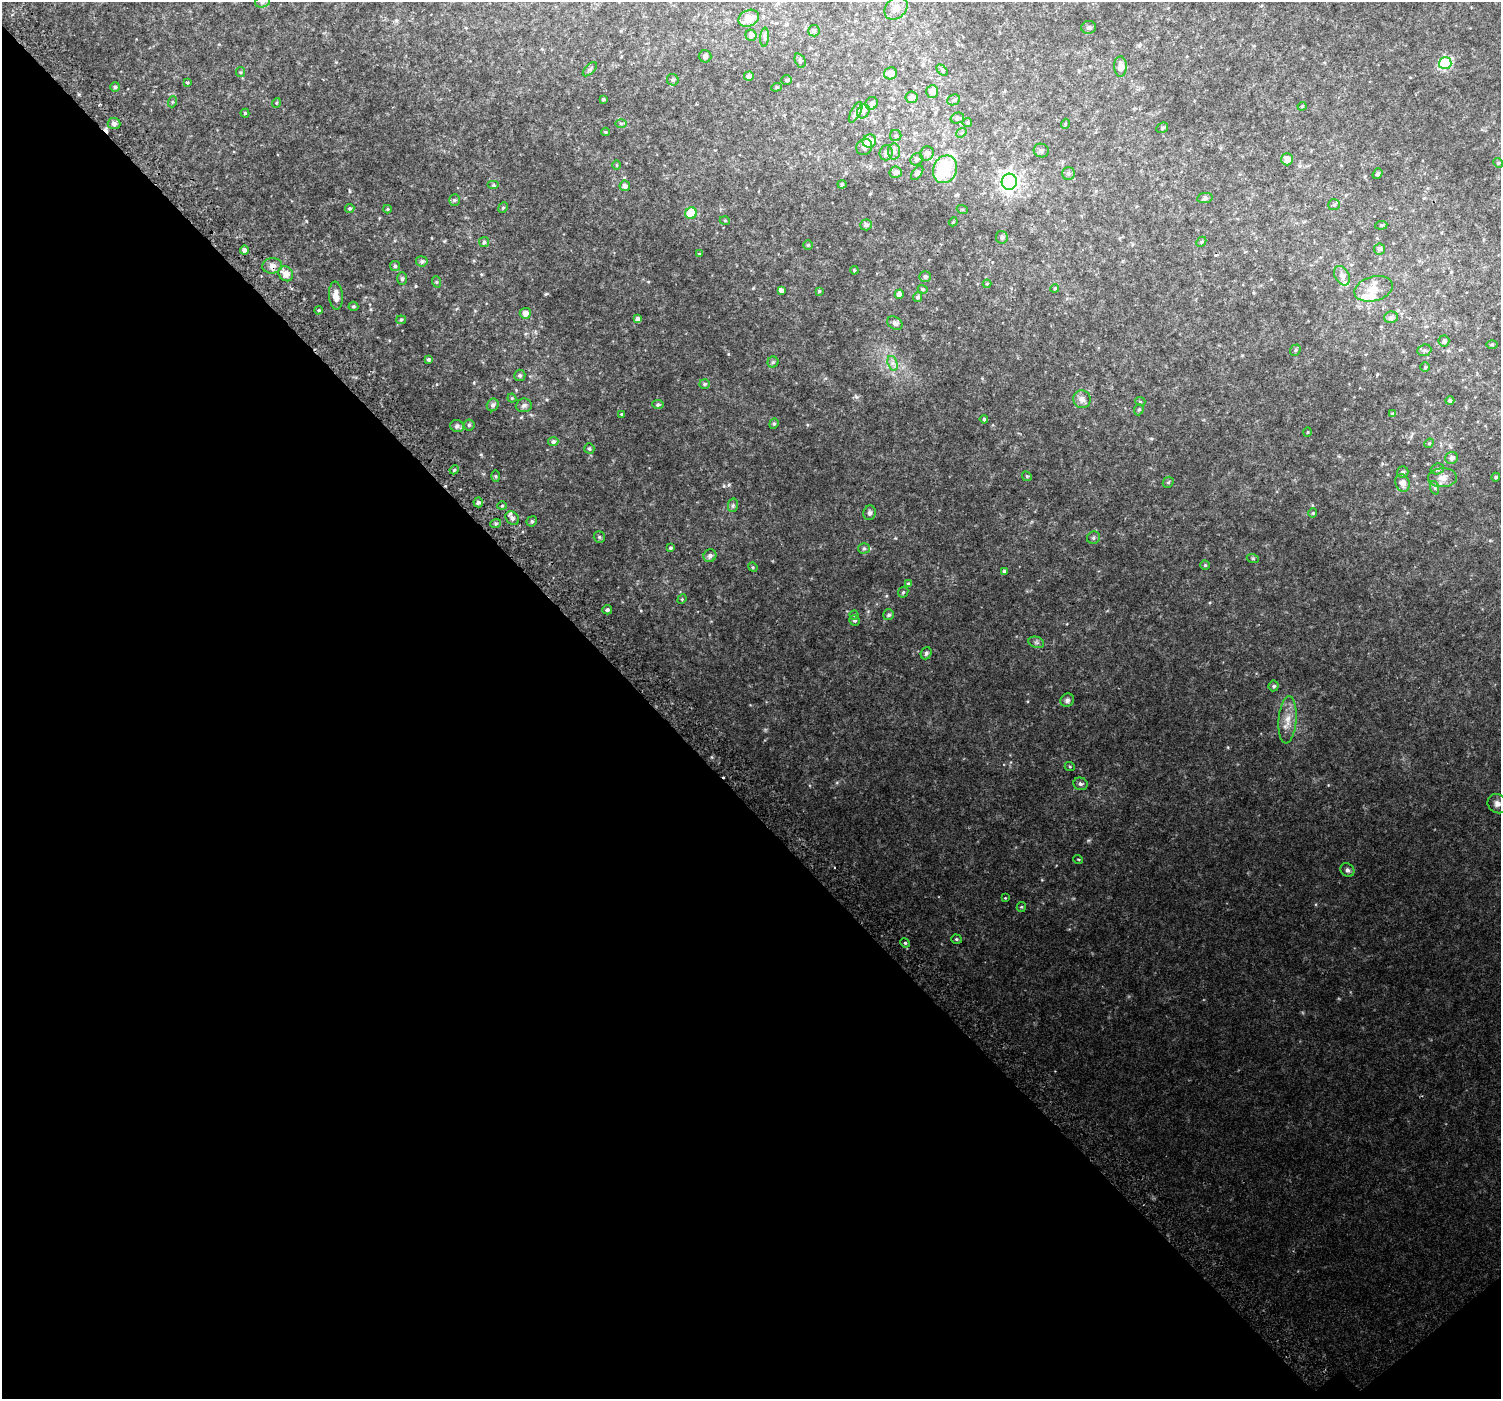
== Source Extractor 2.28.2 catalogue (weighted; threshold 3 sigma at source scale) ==
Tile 14 of 4 x 4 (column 2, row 4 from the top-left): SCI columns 1549-3047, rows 278-1674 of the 6107 x 6073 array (HDU 1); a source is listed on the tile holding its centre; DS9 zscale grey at full resolution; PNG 1503 x 1401 px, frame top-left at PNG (2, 2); each listed source drawn as its Kron ellipse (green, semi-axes under 4 px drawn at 4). Shown black and unused: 44% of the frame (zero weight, under 2 of 3 exposures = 3% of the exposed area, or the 3 px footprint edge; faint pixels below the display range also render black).
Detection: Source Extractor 2.28.2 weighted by HDU 2 'WHT'; one run over the whole footprint, this tile lists its part. Background 0.0548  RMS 0.0081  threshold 0.0365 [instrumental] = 3 sigma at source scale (4.5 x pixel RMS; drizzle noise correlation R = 1.50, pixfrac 1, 0.0396/0.0396 arcsec/px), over >= 5 px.
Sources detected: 189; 1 inside a brighter object's white glare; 2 cosmic-ray / hot-pixel residue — neither listed nor drawn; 5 inside a brighter listed object's ellipse — not listed separately; the other 181 listed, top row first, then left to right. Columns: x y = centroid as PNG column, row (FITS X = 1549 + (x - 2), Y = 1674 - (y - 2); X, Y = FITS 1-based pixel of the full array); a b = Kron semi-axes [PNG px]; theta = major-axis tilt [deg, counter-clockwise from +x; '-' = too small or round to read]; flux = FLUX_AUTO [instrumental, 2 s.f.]
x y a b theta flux
262 2 7 5 17 1.7
896 8 13 10 45 6.9
749 18 11 8 24 8.4
1088 27 7 6 - 1.6
814 31 5 5 - 1.5
751 35 6 5 - 2.3
765 37 10 4 86 1.5
705 56 6 6 - 1.6
800 61 7 5 -65 1.4
1445 63 6 6 - 65
1120 67 10 6 -88 6.1
590 69 8 4 45 1.5
942 70 7 4 -46 1.2
240 72 5 4 - 0.84
890 73 6 6 - 4.2
749 76 5 4 - 2.2
673 80 6 5 - 1.4
786 80 5 5 - 1
187 83 3 3 - 1.9
115 87 5 5 - 1.4
776 87 5 4 - 0.94
932 92 6 6 - 3.4
912 97 6 6 - 2.5
603 99 3 3 - 1.4
954 100 6 5 - 1.4
172 102 5 3 - 0.8
276 103 5 3 - 0.58
871 103 7 6 - 1.9
1302 106 4 4 - 0.93
863 111 7 6 - 2
856 112 11 5 63 2.1
245 113 4 4 - 0.81
957 118 7 5 14 1.6
967 122 4 4 - 0.88
114 123 6 5 - 2.5
621 123 6 4 1 0.96
1065 124 5 3 - 0.62
1162 128 6 5 - 1.2
606 132 4 4 - 0.72
961 133 5 4 - 1
896 136 5 5 - 1.3
869 141 7 6 - 8.4
864 147 8 7 - 2.9
1041 150 7 7 - 1.9
894 151 8 6 88 2.3
886 153 7 6 - 2.8
927 154 7 6 - 3.1
917 159 6 5 - 1.7
1287 159 6 5 - 4.6
1498 163 5 4 - 0.94
617 165 5 3 - 0.68
945 169 14 11 67 38
896 172 6 5 - 2.7
917 173 8 4 53 1.8
1068 174 6 6 - 1.8
1378 174 6 4 54 1.2
1009 182 8 7 - 310
842 184 4 4 - 0.8
493 185 6 4 0 1.1
625 186 5 5 - 2.6
1205 198 8 5 9 1.5
455 200 5 5 - 1.2
1334 205 6 5 - 1.1
350 208 5 4 - 1.2
503 208 5 4 - 1.1
387 209 4 4 - 0.82
962 209 5 3 - 0.72
691 213 6 5 - 26
725 221 5 3 - 0.73
953 222 4 3 - 0.67
866 225 5 5 - 2.2
1381 225 6 4 6 1
1002 237 6 6 - 1.8
484 242 5 5 - 1.1
1201 242 6 4 45 1.1
808 245 5 5 - 0.77
1379 249 5 5 - 1.9
244 250 4 4 - 2.5
699 254 4 4 - 0.81
422 261 6 5 - 2.1
272 266 10 7 8 4.2
395 266 5 5 - 1.2
854 270 4 3 - 0.7
286 274 8 7 - 5.7
1342 276 10 7 -60 3.6
925 277 6 5 - 1.7
402 279 6 5 - 1.5
437 282 6 3 -70 0.82
987 284 4 4 - 0.81
1055 288 4 3 - 0.66
923 289 5 4 - 0.96
1374 289 19 12 15 9.6
781 291 4 4 - 8.8
819 291 3 3 - 0.82
899 294 5 4 - 3.2
336 296 14 7 -86 5.6
917 297 5 4 - 1.5
353 306 5 4 - 1.2
318 310 4 3 - 1.1
525 313 5 5 - 4.3
1391 317 7 6 - 2.4
638 319 4 4 - 2.6
401 320 5 4 - 0.85
895 323 8 6 -35 2.4
1444 341 5 5 - 1.8
1492 345 6 4 0 0.85
1295 350 6 5 - 1.3
1424 350 7 5 20 1.6
428 359 4 4 - 1.3
773 362 5 5 - 1.1
892 363 7 4 -71 2.3
1425 367 5 4 - 1.1
520 375 5 5 - 1.6
705 384 5 5 - 1.4
512 398 4 4 - 0.76
1082 399 9 8 - 3.8
1140 401 5 3 - 0.65
1450 401 4 4 - 1.9
658 404 5 4 - 1.5
493 405 6 5 - 2.2
524 405 8 7 - 2.4
1139 410 6 4 68 1.1
621 414 3 3 - 0.57
1393 414 4 4 - 1.4
984 419 4 4 - 1.2
774 424 5 4 - 1.2
469 425 5 5 - 1.2
457 426 7 6 - 2.1
1308 432 5 3 - 0.6
553 442 5 4 - 1.9
1429 443 5 4 - 0.88
589 449 5 5 - 1.1
1451 458 6 6 - 2.9
1437 469 7 5 16 1.5
454 470 5 3 - 0.91
1403 472 6 5 - 1.6
496 476 6 4 -88 0.84
1027 476 5 4 - 0.87
1496 477 4 4 - 1
1442 478 14 9 2 6.8
1168 482 6 5 - 1.1
1402 483 9 7 -71 4.3
1435 488 7 4 -71 1.5
478 502 5 5 - 1.9
733 505 7 5 78 1.5
502 506 4 4 - 0.95
870 513 7 6 - 1.9
1313 513 4 4 - 0.67
512 518 7 6 - 2.8
532 521 5 5 - 1.5
496 523 5 3 - 1.1
599 537 6 5 - 1.1
1094 538 7 6 - 1.5
670 548 4 4 - 1.1
864 548 6 5 - 1.3
710 556 6 6 - 2.6
1253 559 6 4 -19 0.93
1205 565 4 4 - 0.95
753 567 5 4 - 0.85
1004 571 4 4 - 1.5
908 583 4 3 - 0.77
903 592 6 4 45 1
682 599 5 4 - 0.72
607 610 5 4 - 1.6
854 615 4 4 - 0.76
889 615 5 5 - 1.5
854 620 5 5 - 1.4
1036 642 8 5 -18 1.6
926 653 6 5 - 1.8
1274 686 5 5 - 1.6
1067 700 7 6 - 2
1288 720 23 9 85 9.3
1070 767 5 3 - 0.7
1080 784 7 6 - 1.9
1497 804 10 9 - 3.5
1078 859 5 3 - 0.56
1347 870 7 6 - 2.3
1005 898 4 3 - 0.58
1021 907 5 4 - 0.91
957 939 5 4 - 1.1
905 943 5 4 - 1
Overlapping masked pixels (flux is a lower limit): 1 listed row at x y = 272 266
Isophote crosses this tile's border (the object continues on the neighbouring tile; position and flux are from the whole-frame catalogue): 1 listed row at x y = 262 2
Unlisted compact peaks at least as high as the median listed source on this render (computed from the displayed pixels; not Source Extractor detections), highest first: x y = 546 294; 729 485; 1088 840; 856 397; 886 596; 1228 747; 728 354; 481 454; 416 286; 306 221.